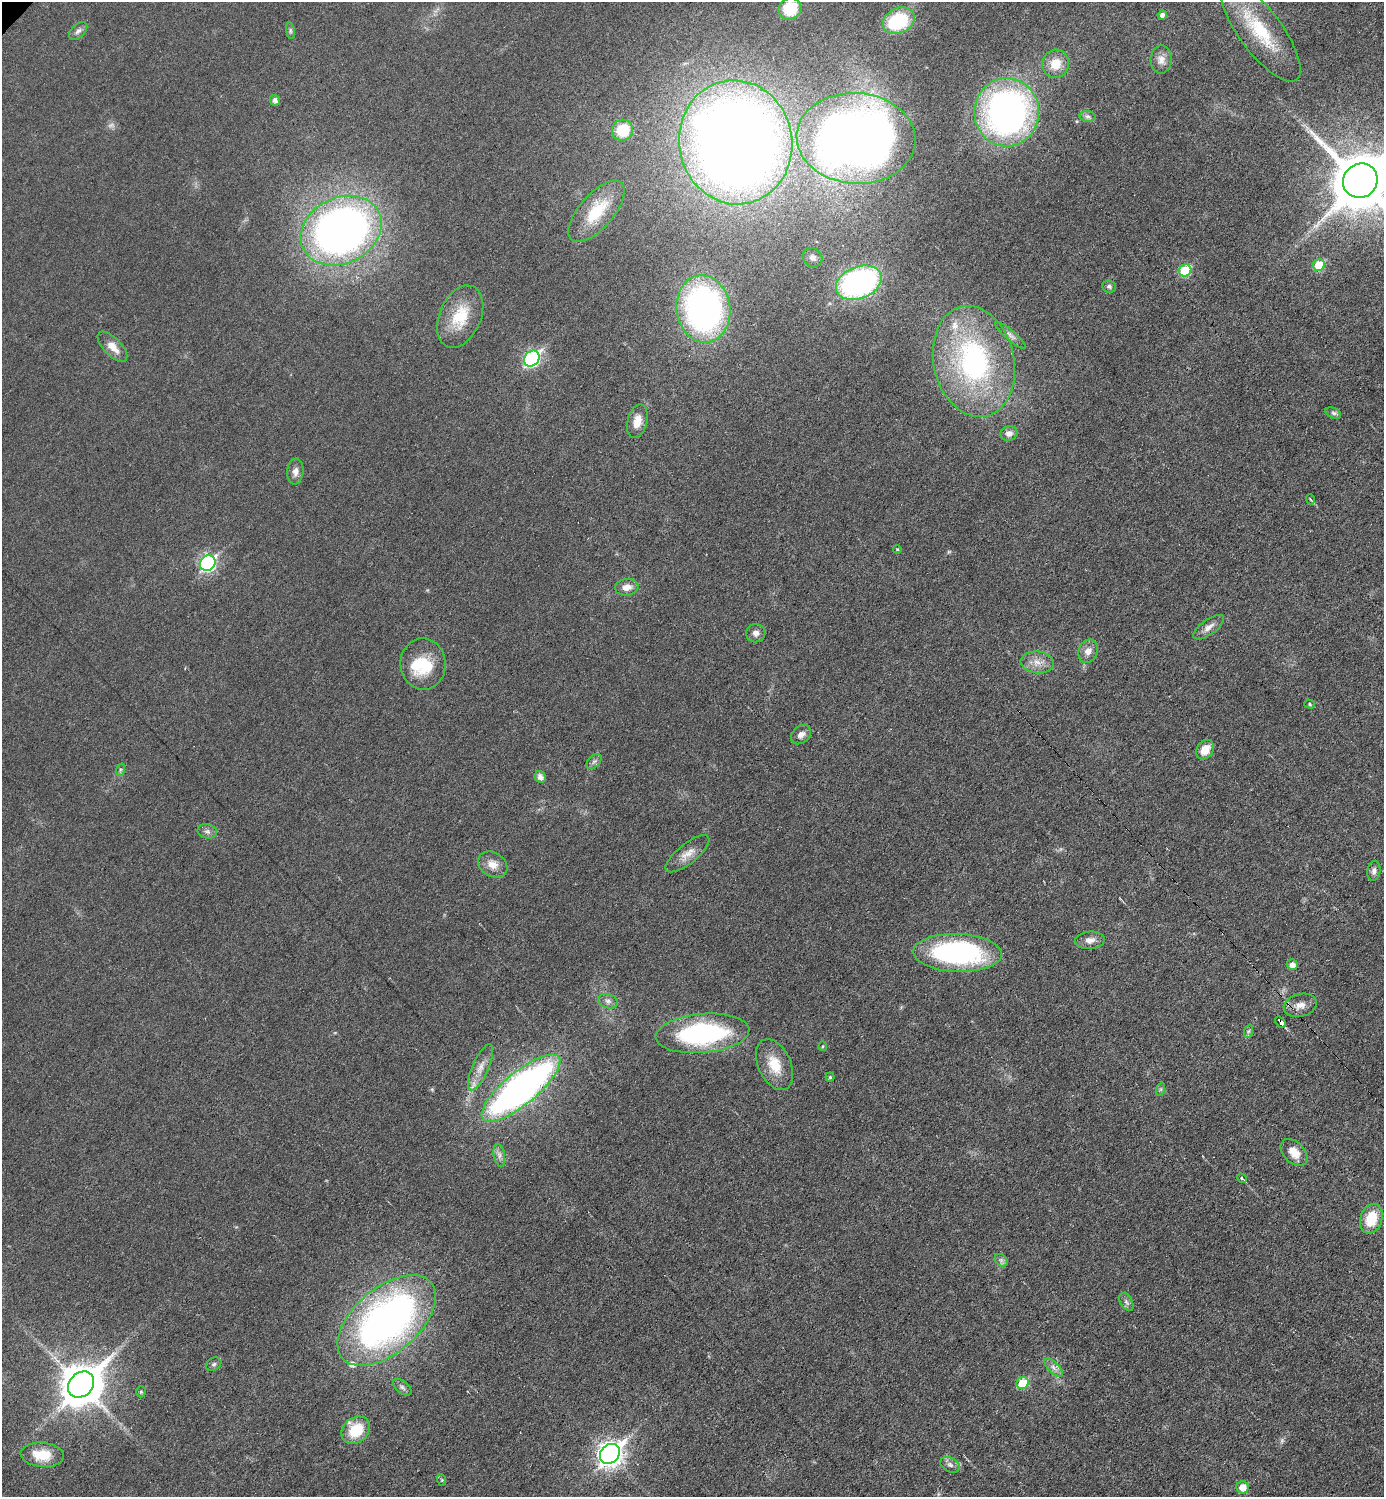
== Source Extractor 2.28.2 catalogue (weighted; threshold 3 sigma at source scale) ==
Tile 6 of 4 x 4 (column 2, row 2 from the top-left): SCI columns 1537-2918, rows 2992-4486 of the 5981 x 5981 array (HDU 1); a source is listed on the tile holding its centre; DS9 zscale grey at full resolution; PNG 1386 x 1499 px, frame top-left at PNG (2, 2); each listed source drawn as its Kron ellipse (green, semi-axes under 4 px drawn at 4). Shown black and unused: <1% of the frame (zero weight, under 3 of 6 exposures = <1% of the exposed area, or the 3 px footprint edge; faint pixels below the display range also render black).
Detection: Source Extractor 2.28.2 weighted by HDU 2 'WHT'; one run over the whole footprint, this tile lists its part. Background 0.0173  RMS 0.0035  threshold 0.0144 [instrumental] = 3 sigma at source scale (4.09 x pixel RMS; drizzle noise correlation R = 1.36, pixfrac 0.8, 0.05/0.05 arcsec/px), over >= 5 px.
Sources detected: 90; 2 too faint to see at this stretch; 1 inside a brighter object's white glare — neither listed nor drawn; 3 inside a brighter listed object's ellipse — not listed separately; the other 84 listed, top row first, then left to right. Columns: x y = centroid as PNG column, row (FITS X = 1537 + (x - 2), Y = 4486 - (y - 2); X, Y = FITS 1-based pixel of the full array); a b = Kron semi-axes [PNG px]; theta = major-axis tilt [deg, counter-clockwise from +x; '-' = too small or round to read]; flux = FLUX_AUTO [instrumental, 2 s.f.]
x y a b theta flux
790 9 11 10 - 14
1162 15 4 4 - 1.4
899 21 16 12 25 24
78 31 11 6 44 1.3
290 31 8 4 -82 0.62
1260 31 61 21 -53 24
1161 60 14 10 89 2.7
1055 64 14 13 - 6
275 100 5 5 - 1.2
1007 112 34 32 89 130
1087 116 8 5 -6 0.88
623 130 11 10 - 9.5
856 138 59 45 -4 340
736 142 62 56 -79 480
1360 181 18 16 42 2500
596 211 38 17 49 13
341 231 42 33 26 210
813 257 10 9 - 1.5
1319 265 6 5 - 12
1185 270 6 6 - 17
859 283 24 16 21 76
1109 286 7 6 - 0.8
703 309 34 27 -82 110
460 317 33 20 66 12
1010 335 20 5 -41 1.5
112 347 19 8 -46 3.9
532 359 8 7 - 73
974 361 56 40 -77 66
1333 413 8 5 -23 0.79
637 421 17 10 75 3.6
1009 433 9 7 15 1.9
295 471 13 8 85 2
1310 499 5 3 - 0.31
897 549 4 3 - 0.29
208 563 8 7 - 73
627 587 12 8 7 2.9
1209 627 18 7 36 2.2
756 633 9 9 - 1.6
1088 651 12 9 65 2.7
1037 662 16 11 -6 3.7
423 664 26 22 -86 13
1309 704 5 4 - 0.5
801 735 11 8 41 1.9
1205 750 10 8 53 4.5
594 761 9 5 44 0.89
120 770 6 4 72 0.55
540 777 6 5 - 1.6
207 831 10 7 -12 1.2
687 854 27 10 39 3.7
493 864 15 12 -32 3.6
1374 871 10 6 79 1.3
1090 940 15 9 5 2.4
957 953 44 19 -2 64
1292 965 5 5 - 2.1
608 1001 10 7 -19 1.5
1300 1005 17 11 15 3.2
1281 1022 6 3 -52 20
1249 1031 7 4 70 0.67
702 1033 47 19 5 53
823 1046 5 4 - 0.36
774 1065 27 16 -66 8.4
480 1067 25 8 66 4
830 1077 4 4 - 0.56
521 1088 49 16 39 160
1161 1089 7 4 71 0.58
1294 1152 16 10 -46 4.5
499 1155 12 5 -79 1.4
1242 1178 5 3 - 0.52
1371 1219 15 11 73 9.2
1001 1260 7 5 -44 0.85
1126 1302 10 6 -59 1
387 1320 58 32 41 150
214 1364 8 6 31 0.81
1053 1367 12 5 -45 1.5
1023 1383 6 6 - 10
81 1385 14 11 45 1000
402 1387 11 6 -40 1.1
141 1392 5 4 - 0.46
356 1430 15 12 40 11
610 1454 11 9 45 240
42 1455 22 12 -5 8.2
950 1465 10 7 -29 1.4
442 1480 6 3 -72 0.39
1243 1487 6 6 - 4.3
Overlapping masked pixels (flux is a lower limit): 1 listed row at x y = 1281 1022
Isophote crosses this tile's border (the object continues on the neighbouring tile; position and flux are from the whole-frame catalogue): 1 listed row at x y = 1360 181